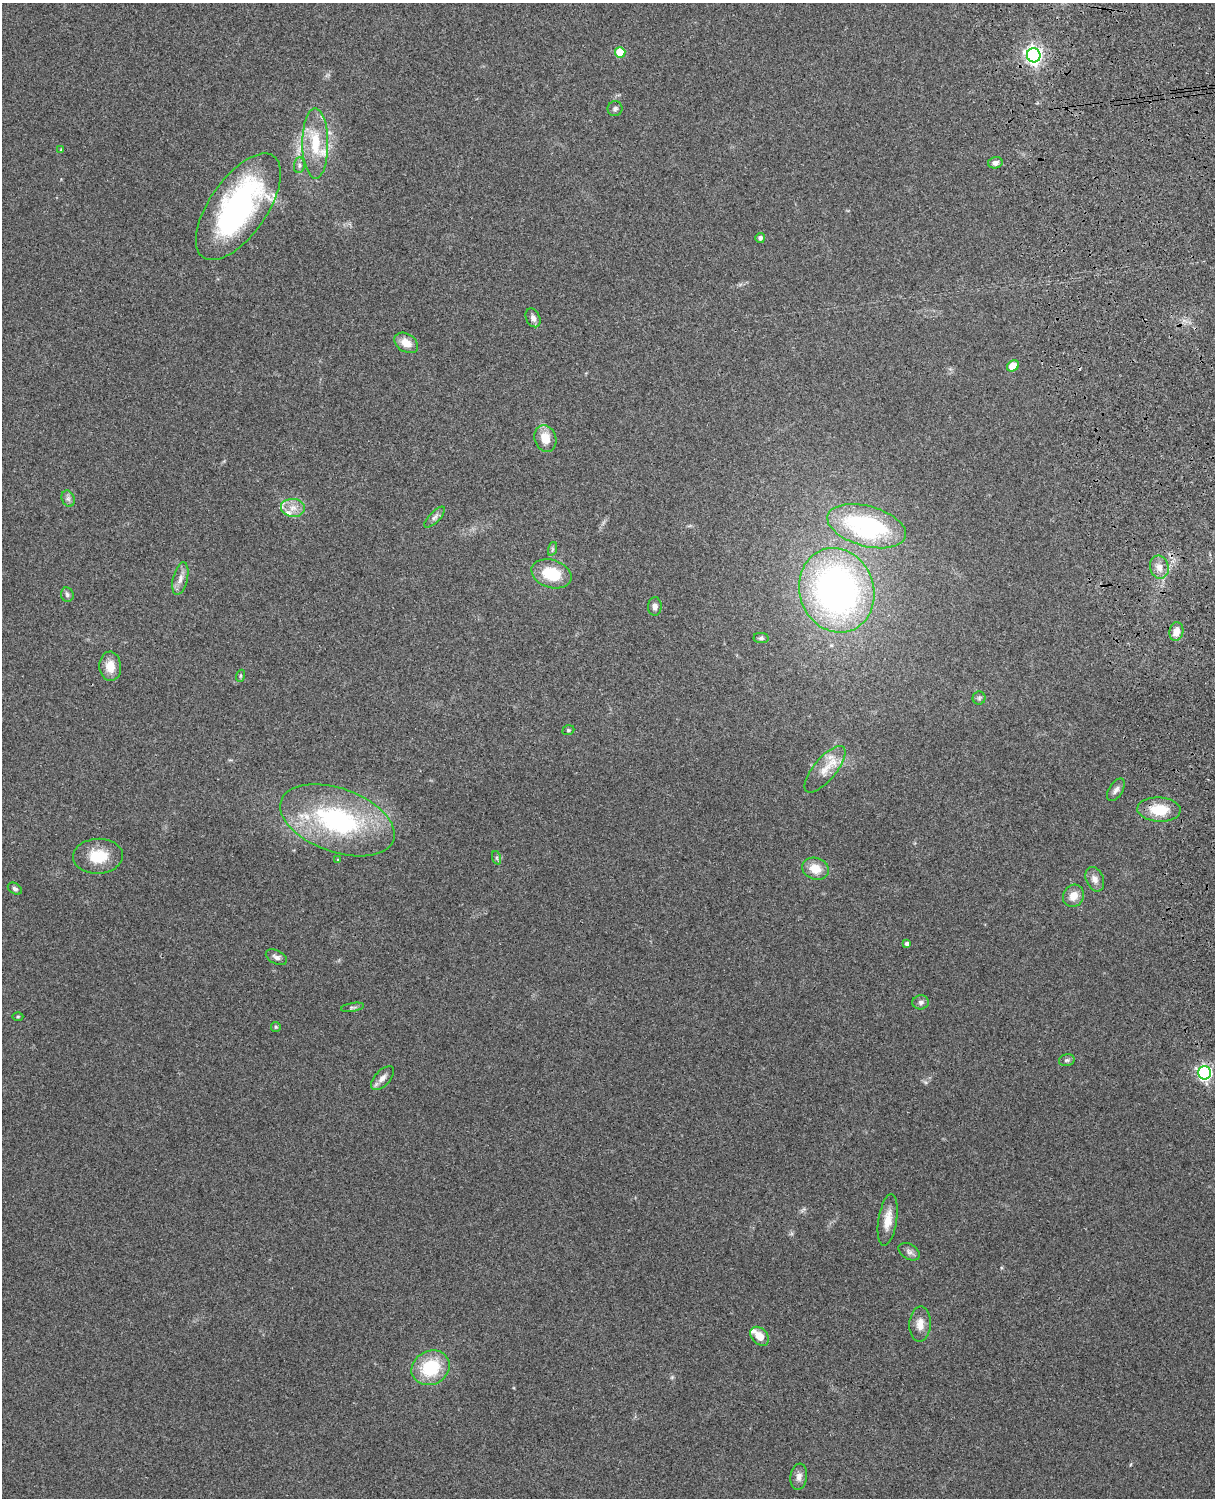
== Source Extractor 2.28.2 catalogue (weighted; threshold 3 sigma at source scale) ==
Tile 6 of 4 x 3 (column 2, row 2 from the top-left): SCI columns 1331-2543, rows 1660-3155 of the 5089 x 4927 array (HDU 1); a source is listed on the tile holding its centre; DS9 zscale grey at full resolution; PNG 1217 x 1500 px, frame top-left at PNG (2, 3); each listed source drawn as its Kron ellipse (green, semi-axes under 4 px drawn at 4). Shown black and unused: <1% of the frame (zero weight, under 3 of 4 exposures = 6% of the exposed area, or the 3 px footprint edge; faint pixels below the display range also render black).
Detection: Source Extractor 2.28.2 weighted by HDU 2 'WHT'; one run over the whole footprint, this tile lists its part. Background 0.277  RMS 0.0091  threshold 0.0411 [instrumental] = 3 sigma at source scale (4.5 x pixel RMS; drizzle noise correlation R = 1.50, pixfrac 1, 0.05/0.05 arcsec/px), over >= 5 px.
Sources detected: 59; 3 inside a brighter listed object's ellipse — not listed separately; the other 56 listed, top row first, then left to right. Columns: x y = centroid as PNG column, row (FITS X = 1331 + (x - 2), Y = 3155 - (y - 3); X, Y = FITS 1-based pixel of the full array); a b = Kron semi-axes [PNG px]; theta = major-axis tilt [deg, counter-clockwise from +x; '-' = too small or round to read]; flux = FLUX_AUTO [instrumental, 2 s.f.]
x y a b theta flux
620 52 5 5 - 31
1034 55 7 6 - 380
615 109 7 7 - 2.6
315 144 35 13 -89 31
61 150 4 4 - 1.1
995 163 7 5 14 3.6
299 165 8 5 83 2.6
238 207 62 28 55 220
760 238 5 5 - 2.5
533 318 10 7 -64 4.2
406 343 13 9 -31 11
1013 366 6 5 - 17
545 438 14 11 -72 14
68 499 8 6 -69 2.7
293 508 12 9 -6 7.7
435 517 14 5 45 3.4
867 526 40 20 -15 130
552 549 7 4 71 1.7
1159 567 11 9 -74 7.7
551 574 20 14 -18 31
180 579 16 7 76 6.3
837 590 43 37 -71 340
67 595 7 6 - 2.2
655 606 9 7 87 4.4
1176 632 9 7 80 8.3
761 638 7 5 -8 2
110 666 15 11 -86 12
240 676 6 4 71 1.1
979 698 6 6 - 1.7
568 730 6 4 20 1.3
825 769 29 11 50 16
1116 790 12 7 58 4
1159 810 22 12 -3 24
337 820 60 32 -20 140
98 856 25 17 3 26
497 858 7 4 -71 1.8
338 860 4 4 - 0.91
815 869 14 10 -18 14
1095 879 13 8 -67 5.4
15 889 8 5 -32 2.3
1073 896 11 10 - 9.7
907 944 4 4 - 2.9
276 957 11 6 -25 3.7
921 1002 8 7 - 2.8
353 1007 12 3 9 2
18 1017 5 3 - 0.94
276 1027 5 4 - 1.2
1067 1060 8 5 14 2.1
1205 1073 6 6 - 200
382 1078 15 7 46 5.7
888 1220 26 9 81 13
909 1252 11 7 -31 3.5
920 1324 18 10 88 9
760 1336 11 7 -45 11
431 1368 20 16 27 43
799 1477 13 8 82 5.2